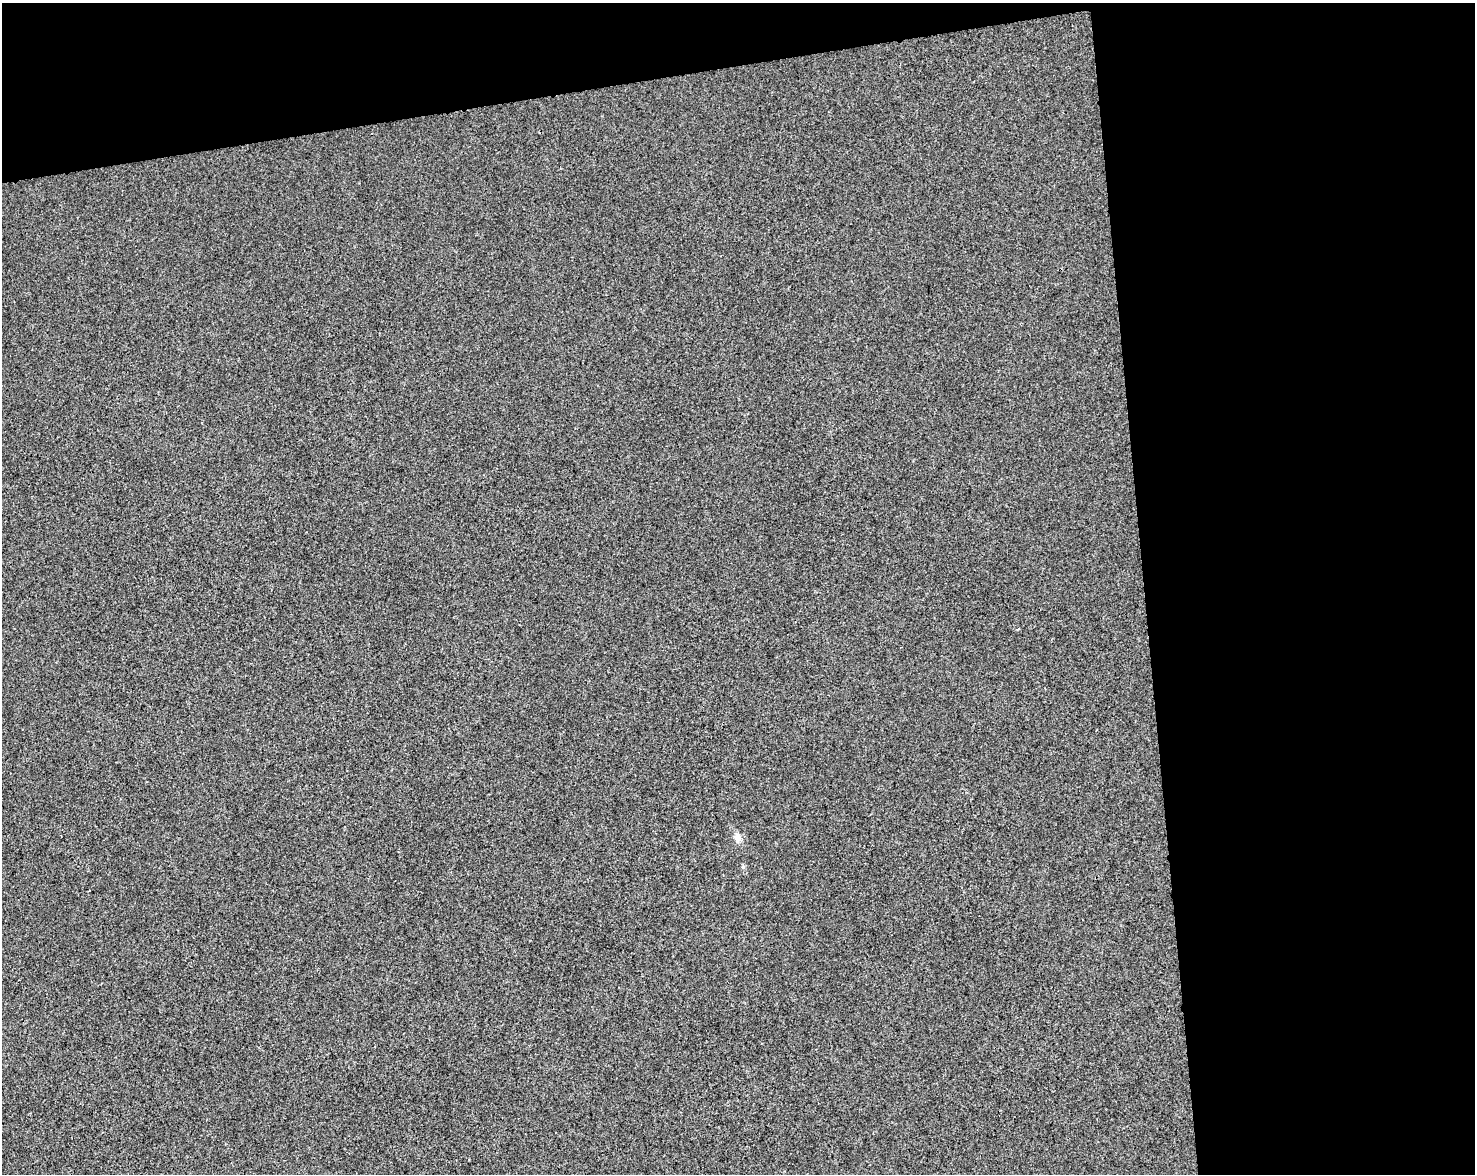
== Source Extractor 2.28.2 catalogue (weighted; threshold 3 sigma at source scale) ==
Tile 3 of 3 x 4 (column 3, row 1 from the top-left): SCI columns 3017-4489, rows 3573-4744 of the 4515 x 4801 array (HDU 1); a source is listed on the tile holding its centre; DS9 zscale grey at full resolution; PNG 1477 x 1176 px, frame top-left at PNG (2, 3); no overlay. Shown black and unused: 28% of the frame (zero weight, under 3 of 4 exposures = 5% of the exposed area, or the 3 px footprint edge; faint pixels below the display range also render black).
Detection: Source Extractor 2.28.2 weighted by HDU 2 'WHT'; one run over the whole footprint, this tile lists its part. Background 3.77e-04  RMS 0.0047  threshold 0.0212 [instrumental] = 3 sigma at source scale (4.5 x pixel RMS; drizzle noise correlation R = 1.50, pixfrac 1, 0.0396/0.0396 arcsec/px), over >= 5 px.
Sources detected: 3; all 3 listed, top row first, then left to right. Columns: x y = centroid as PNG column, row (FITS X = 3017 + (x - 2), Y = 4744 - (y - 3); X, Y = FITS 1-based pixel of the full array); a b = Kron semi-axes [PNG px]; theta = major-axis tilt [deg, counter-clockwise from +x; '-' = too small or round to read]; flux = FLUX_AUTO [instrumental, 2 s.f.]
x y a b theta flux
1018 629 3 3 - 0.58
737 837 11 10 - 2.8
743 866 6 4 47 0.62